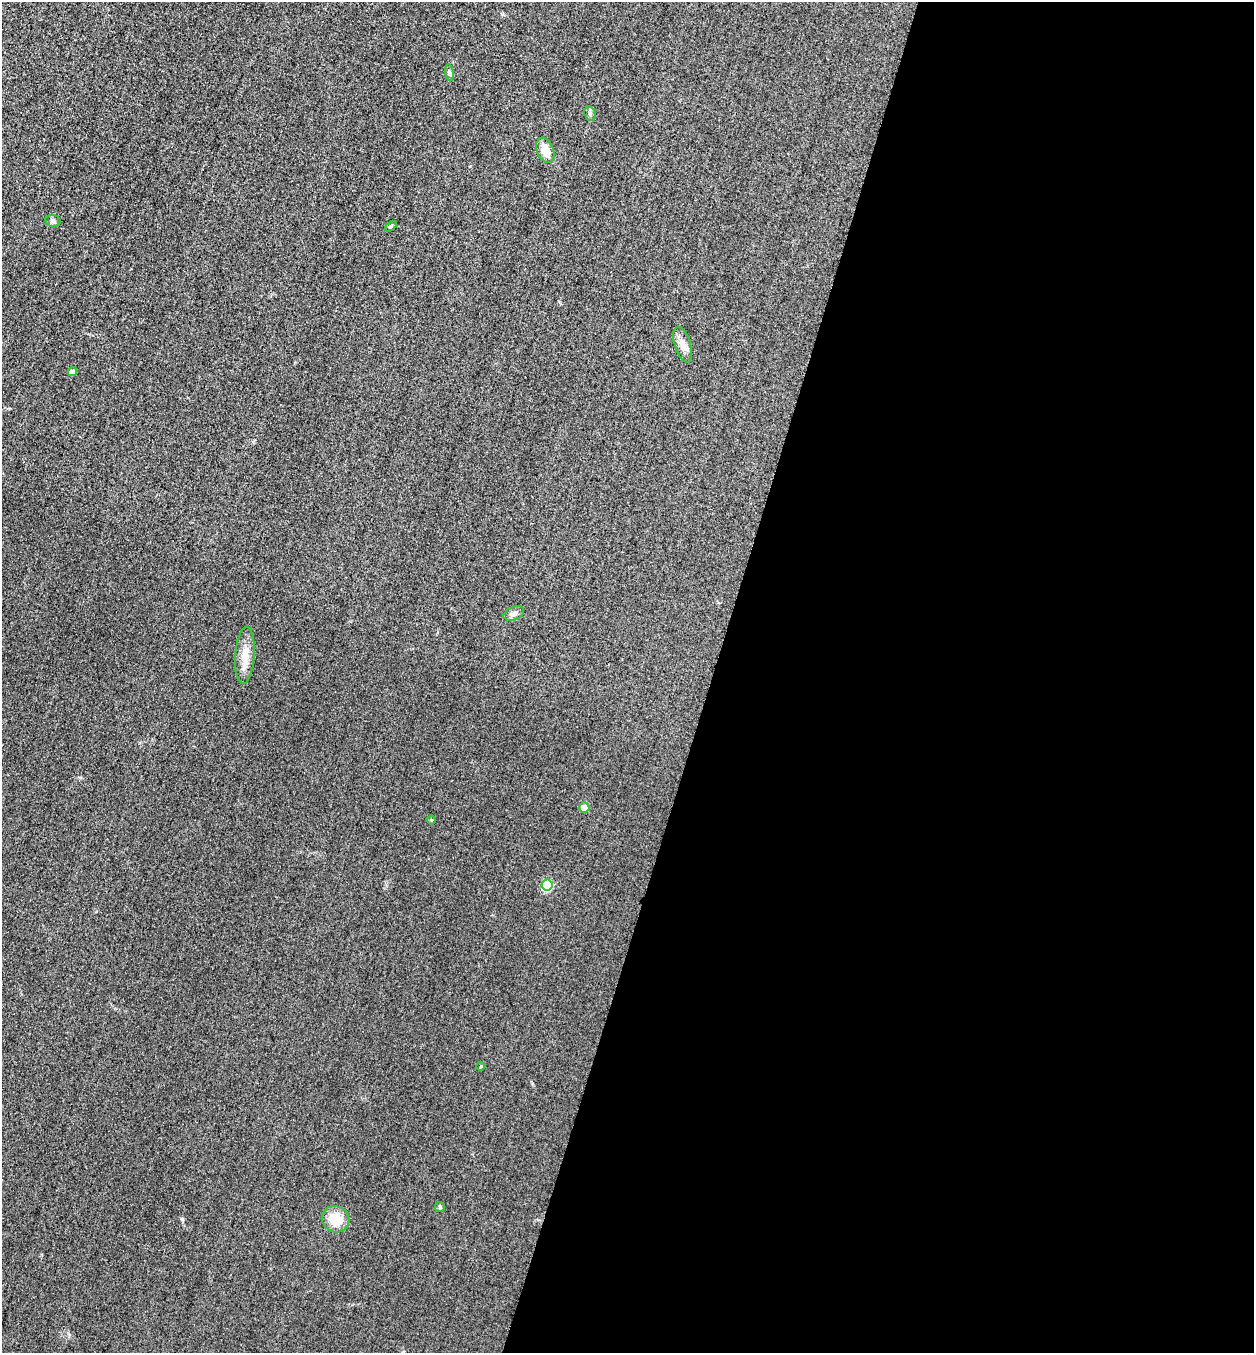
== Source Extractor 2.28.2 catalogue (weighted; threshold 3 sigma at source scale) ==
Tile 12 of 4 x 4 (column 4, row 3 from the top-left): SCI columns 3921-5172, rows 1374-2724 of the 5463 x 5449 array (HDU 1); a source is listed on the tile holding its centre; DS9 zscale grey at full resolution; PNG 1256 x 1355 px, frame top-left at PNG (2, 2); each listed source drawn as its Kron ellipse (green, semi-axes under 4 px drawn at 4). Shown black and unused: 43% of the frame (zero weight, under 3 of 4 exposures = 3% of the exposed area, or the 3 px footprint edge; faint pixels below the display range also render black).
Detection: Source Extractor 2.28.2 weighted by HDU 2 'WHT'; one run over the whole footprint, this tile lists its part. Background 0.0756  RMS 0.017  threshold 0.0756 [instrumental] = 3 sigma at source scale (4.5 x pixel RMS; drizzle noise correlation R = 1.50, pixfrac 1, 0.05/0.05 arcsec/px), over >= 5 px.
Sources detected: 15; all 15 listed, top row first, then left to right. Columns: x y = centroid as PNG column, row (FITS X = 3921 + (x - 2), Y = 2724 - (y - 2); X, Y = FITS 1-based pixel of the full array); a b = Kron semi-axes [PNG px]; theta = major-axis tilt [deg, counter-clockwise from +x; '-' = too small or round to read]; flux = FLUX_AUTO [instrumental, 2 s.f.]
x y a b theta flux
449 73 8 4 -81 3.1
590 114 7 5 -72 3.5
545 150 13 8 -68 22
53 221 7 6 - 4
391 226 6 4 41 2.4
683 345 18 8 -73 12
72 371 5 4 - 7
514 613 11 6 21 6.4
245 655 28 9 86 24
584 808 5 5 - 16
431 820 4 3 - 1.4
547 885 6 5 - 84
481 1066 4 3 - 1.5
440 1207 5 5 - 2.3
335 1219 14 13 - 35
Unlisted compact peaks at least as high as the median listed source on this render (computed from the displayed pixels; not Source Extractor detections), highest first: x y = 182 1219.